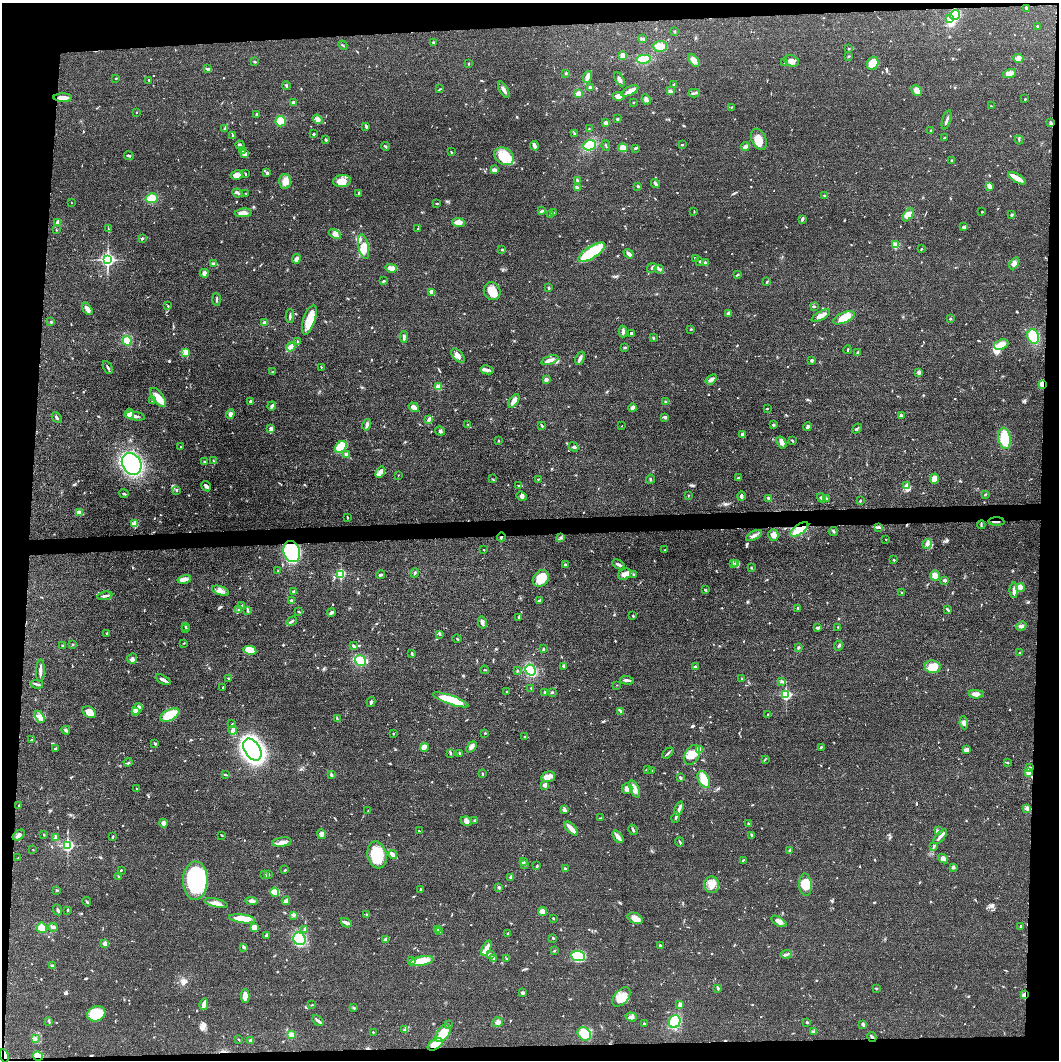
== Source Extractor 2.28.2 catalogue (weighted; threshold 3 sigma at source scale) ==
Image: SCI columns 4-4230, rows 16-4246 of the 4232 x 4261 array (HDU 1 of 3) = the unmasked area's bounding box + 8 px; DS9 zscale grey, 4 x 4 block average (1 PNG px = mean of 4 x 4 image px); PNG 1061 x 1062 px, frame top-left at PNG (2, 3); each listed source drawn as its Kron ellipse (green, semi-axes under 4 px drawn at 4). Shown black and unused: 9% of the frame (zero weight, under 3 of 4 exposures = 1% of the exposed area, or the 3 px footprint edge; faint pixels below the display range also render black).
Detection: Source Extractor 2.28.2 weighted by HDU 2 'WHT'. Background 0.0571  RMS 0.0052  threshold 0.0235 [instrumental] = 3 sigma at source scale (4.5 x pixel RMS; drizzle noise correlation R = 1.50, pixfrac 1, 0.05/0.05 arcsec/px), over >= 5 px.
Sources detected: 840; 4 inside a brighter object's white glare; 3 cosmic-ray / hot-pixel residue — neither listed nor drawn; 16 coinciding with a brighter row at this scale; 40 inside a brighter listed object's ellipse — not listed separately; of the other 777, all 500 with FLUX_AUTO >= 1.71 (the completeness limit of this list) listed and drawn (277 fainter detections not listed), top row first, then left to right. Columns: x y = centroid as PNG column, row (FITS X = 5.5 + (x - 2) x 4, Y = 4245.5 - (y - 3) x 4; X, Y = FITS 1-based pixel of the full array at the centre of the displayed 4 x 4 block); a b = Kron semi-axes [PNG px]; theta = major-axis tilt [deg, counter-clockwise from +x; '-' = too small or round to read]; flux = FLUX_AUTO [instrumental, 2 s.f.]
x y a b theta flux
1027 8 3 3 - 7.9
955 15 5 4 - 65
949 19 3 3 - 9.2
1037 26 2 2 - 2.6
675 32 3 2 - 2.3
643 39 3 2 - 6.7
433 43 4 2 - 3.5
343 45 5 2 - 3
660 46 7 5 1 29
849 49 2 2 - 2
623 55 3 2 - 21
848 57 3 2 - 1.7
1018 58 5 4 - 12
643 59 7 4 9 47
694 60 7 4 -53 19
792 61 7 5 -20 20
255 62 2 2 - 3.4
785 62 3 2 - 4.1
873 63 7 5 65 68
468 64 2 2 - 2
208 69 3 2 - 6
566 73 2 2 - 3.7
1010 74 7 3 14 20
587 77 6 3 73 15
116 78 3 2 - 1.8
620 79 8 2 -59 9.3
149 80 3 2 - 2.2
674 84 3 2 - 2.8
286 86 4 2 - 3.2
590 88 3 2 - 7.5
440 89 3 2 - 2.5
504 90 9 3 -59 11
916 90 6 4 -48 21
630 91 9 4 27 15
670 91 3 3 - 5.4
578 93 3 2 - 13
694 93 6 2 2 5.6
618 96 6 4 -6 15
63 98 9 3 0 24
646 99 5 3 - 7.9
1025 99 2 2 - 2.1
293 102 3 2 - 7.9
633 103 2 2 - 1.8
991 106 2 2 - 2.6
731 107 2 2 - 2.1
136 112 2 2 - 2.3
256 114 3 2 - 4.1
318 119 5 3 - 8.3
617 119 2 2 - 4.9
947 120 10 2 73 8
281 121 5 5 - 58
606 123 4 3 - 12
1050 123 3 2 - 4.6
366 126 3 2 - 8.1
225 128 3 2 - 1.9
589 129 2 2 - 1.8
931 131 2 2 - 11
574 133 3 2 - 3.1
313 134 2 2 - 10
233 136 4 2 - 2.9
944 138 3 2 - 2
759 139 11 7 -67 34
326 140 3 3 - 3.2
1019 140 4 2 - 2.6
682 144 4 2 - 2.6
240 145 5 3 - 5.6
590 145 6 5 - 55
385 146 4 2 - 3.6
534 146 4 2 - 16
606 146 5 2 - 2.5
745 147 4 3 - 16
623 148 5 4 - 32
636 148 4 2 - 4.4
243 151 3 2 - 3.4
451 152 2 2 - 2.6
245 154 4 3 - 5.6
129 156 5 2 - 3.8
504 156 10 8 -32 64
952 160 2 2 - 7.3
494 170 3 2 - 19
245 173 3 2 - 2.3
267 173 3 2 - 6.1
237 175 6 4 10 19
1017 178 10 3 -30 35
285 181 7 6 - 24
342 181 9 6 7 40
577 181 4 2 - 5.9
655 183 4 2 - 10
638 186 2 2 - 12
989 186 4 3 - 13
577 188 3 3 - 5
237 193 5 2 - 4.9
246 193 2 2 - 3.4
358 193 3 2 - 2.9
825 196 2 2 - 11
152 198 6 5 - 31
71 203 2 2 - 2.3
437 203 2 2 - 3.2
542 211 4 2 - 4.5
554 212 2 2 - 2.5
694 212 2 2 - 2
982 212 2 2 - 2.2
243 213 8 4 6 17
550 214 2 2 - 4.7
908 215 7 4 56 25
1012 215 2 2 - 3.9
802 219 4 2 - 6.6
58 222 3 2 - 4.5
458 222 6 4 -6 22
964 227 3 2 - 3.2
108 229 2 2 - 2
418 229 3 2 - 2.2
56 230 2 2 - 2.1
335 234 7 2 -29 8.1
142 238 2 2 - 6.4
896 245 2 2 - 140
363 247 12 5 -78 30
921 249 2 2 - 3.2
502 250 3 2 - 1.9
592 252 15 6 32 160
629 254 5 2 - 13
696 258 3 2 - 4.4
296 259 5 3 - 13
108 260 2 2 - 960
700 261 2 2 - 8
213 263 4 2 - 5.7
705 263 4 3 - 4.4
1014 263 7 4 58 13
391 268 6 3 -15 29
652 268 5 2 - 3.8
659 269 4 2 - 6.5
204 273 4 4 - 7.7
737 275 3 2 - 4.6
384 281 4 2 - 3.1
767 282 2 2 - 3.2
549 288 3 2 - 3.7
492 291 9 8 - 40
432 292 3 2 - 20
216 299 6 2 -88 4.5
168 306 2 2 - 2.4
814 306 3 2 - 2.2
87 309 7 3 -54 19
728 314 3 3 - 12
290 316 7 2 90 5.5
821 316 10 3 30 28
844 318 11 5 23 43
950 319 2 2 - 8
309 320 15 6 72 57
51 322 2 2 - 11
265 323 3 3 - 17
691 329 3 2 - 2.2
623 332 6 2 90 10
631 333 2 2 - 9.5
1033 336 7 5 -69 82
404 337 5 2 - 6.4
653 338 3 2 - 3.4
127 341 5 4 - 29
298 342 3 2 - 4
1001 344 7 5 21 36
291 347 5 2 - 39
624 348 3 2 - 3.5
848 350 4 2 - 3.7
185 352 4 3 - 9.1
858 353 3 2 - 7.1
458 356 8 5 -47 17
580 358 7 3 68 9.4
550 360 9 4 20 14
812 360 3 2 - 5.8
108 367 7 2 -62 4.8
321 367 2 2 - 1.9
487 370 7 3 -11 10
273 372 2 2 - 2.7
919 372 2 2 - 40
546 379 2 2 - 29
711 379 6 3 37 13
1042 384 4 3 - 14
439 387 2 2 - 97
158 397 11 5 -54 38
153 401 3 2 - 2.7
251 401 3 2 - 5.7
514 401 7 4 55 17
666 401 3 2 - 4.5
272 406 4 2 - 7.4
414 407 6 3 -35 19
633 408 4 3 - 12
767 409 2 2 - 1.8
129 414 5 4 - 18
230 414 5 4 - 9.7
135 416 10 2 -9 18
901 416 3 2 - 11
57 417 5 2 - 5.6
665 417 2 2 - 19
429 419 3 2 - 4.8
367 425 6 3 76 9.6
468 425 3 2 - 2.4
773 425 3 3 - 3.8
542 426 3 2 - 2.8
622 426 2 2 - 2.3
808 426 4 3 - 6.2
271 428 4 3 - 8.4
857 428 5 2 - 4.6
440 431 5 2 - 4.9
742 435 4 3 - 10
1005 438 11 6 -80 74
792 440 4 2 - 2.3
499 441 2 2 - 3
781 442 6 4 -57 17
180 447 2 2 - 2
341 447 7 4 48 86
574 447 5 2 - 4.3
346 454 3 2 - 8
205 461 3 2 - 2.9
214 461 2 2 - 1.9
132 464 11 9 -58 510
380 472 6 2 58 8.8
398 475 2 2 - 2.2
738 478 3 2 - 5
493 479 3 2 - 2.1
539 479 3 2 - 2
650 479 4 2 - 3.1
934 479 5 4 - 25
206 486 5 3 - 7.2
519 486 3 2 - 3.9
907 486 4 2 - 5.2
177 490 3 2 - 2.9
124 494 5 2 - 4.4
985 494 3 2 - 2.3
521 496 5 3 - 7.1
688 496 3 2 - 1.8
741 496 5 3 - 7.6
768 498 3 2 - 4.1
821 498 5 3 - 7
826 499 4 2 - 4.1
860 500 2 2 - 5.4
79 512 4 2 - 29
347 518 3 2 - 2.3
996 522 8 2 -3 5.3
135 524 2 2 - 110
981 525 4 2 - 3.8
878 527 3 2 - 3.7
799 529 10 5 36 77
833 531 4 2 - 4.5
754 535 9 3 28 11
773 535 5 5 - 17
501 537 4 2 - 4.6
561 538 3 2 - 3
886 539 2 2 - 4.6
927 544 5 4 - 9.8
484 550 2 2 - 1.8
665 550 3 2 - 2.9
292 551 11 8 -71 590
894 560 3 2 - 1.9
733 563 2 2 - 1.8
618 564 6 2 -26 8.1
736 564 3 2 - 7.2
565 565 3 2 - 3.3
751 567 3 2 - 2
278 571 3 2 - 2.2
415 573 4 2 - 3.8
341 574 2 2 - 260
625 574 7 5 30 14
634 574 2 2 - 5.4
381 575 5 2 - 4.3
935 576 5 5 - 18
541 578 9 7 52 63
184 579 7 3 13 11
945 580 2 2 - 23
1020 588 4 3 - 6.9
705 590 4 2 - 4.2
1014 590 8 2 89 13
220 591 9 4 -19 14
293 592 3 2 - 4.2
902 593 2 2 - 2.9
105 596 7 2 9 9.6
539 600 3 2 - 3
291 601 3 2 - 8.7
241 606 3 2 - 2.2
798 608 3 2 - 2.5
947 609 4 2 - 4.1
239 610 4 2 - 4.5
247 610 3 2 - 2.9
299 612 3 2 - 3.6
331 613 4 2 - 9.2
633 616 3 2 - 3.8
519 617 3 2 - 3.3
292 621 5 2 - 5.3
482 623 6 3 -77 9.4
185 626 3 2 - 2
1021 626 5 3 - 8.1
838 627 2 2 - 1.8
818 628 4 2 - 9.4
186 629 2 2 - 2.5
107 633 3 2 - 3.3
440 634 4 2 - 3.7
457 639 4 2 - 2.6
184 643 2 2 - 1.8
62 645 3 2 - 2.2
72 645 2 2 - 1.8
353 646 3 2 - 6.2
838 646 5 2 - 4.1
544 648 4 2 - 3.5
798 648 2 2 - 4.2
250 650 6 4 -13 44
1019 653 2 2 - 1.8
412 654 4 2 - 3
132 658 5 5 - 9.6
360 661 6 5 - 58
564 666 3 2 - 5.7
695 667 3 2 - 3.8
933 667 8 6 -9 44
484 670 4 2 - 2.5
530 670 6 5 - 88
40 671 11 2 88 14
517 671 3 2 - 2.6
742 678 3 2 - 2.5
228 679 3 2 - 2.5
163 680 8 2 -29 15
627 680 7 2 -2 9
781 681 3 2 - 3.7
37 684 6 2 -14 6.6
617 685 2 2 - 1.7
223 688 3 2 - 2.9
531 688 2 2 - 1.8
506 692 2 2 - 1.8
545 692 2 2 - 2.4
552 692 3 2 - 5.5
976 694 7 3 -2 15
786 695 2 2 - 380
451 700 19 4 -19 100
371 702 5 2 - 4.9
137 709 6 4 50 15
135 711 3 3 - 15
621 711 4 2 - 4.6
89 712 7 5 -33 26
170 715 10 5 27 83
768 715 2 2 - 10
40 717 6 4 -59 15
337 718 3 2 - 2.4
964 723 6 4 -83 11
232 724 2 2 - 2.2
66 730 4 2 - 5
233 730 4 2 - 4.9
393 733 3 2 - 1.9
485 733 2 2 - 2.3
525 737 3 2 - 1.7
31 740 2 2 - 2.3
155 744 3 2 - 4.1
424 747 4 3 - 7.3
471 747 6 4 51 12
821 747 3 2 - 3.4
55 749 3 2 - 3.5
252 750 12 7 -58 1200
699 750 2 2 - 64
966 750 4 3 - 16
451 753 3 2 - 2.5
459 753 3 2 - 2.5
668 753 6 2 44 5.2
692 755 10 7 58 48
765 759 3 2 - 1.9
128 762 4 2 - 2.9
1007 763 3 2 - 2.6
1029 768 3 2 - 4.7
647 769 3 2 - 4.6
652 771 3 2 - 2.5
1028 772 2 2 - 75
483 774 3 2 - 3.4
225 775 2 2 - 2.1
331 775 2 2 - 6.6
548 777 7 5 13 16
680 778 3 2 - 4.6
704 779 9 5 -65 52
545 785 3 3 - 11
136 788 2 2 - 2.1
627 789 5 5 - 16
635 789 9 3 -65 19
19 805 3 2 - 2.3
679 808 7 2 68 9.2
1027 808 2 2 - 1.7
564 809 2 2 - 2.6
368 811 2 2 - 1.8
601 818 3 2 - 2.5
676 818 5 2 - 4.7
466 821 5 4 - 11
474 821 3 2 - 3.3
164 823 4 4 - 14
748 824 2 2 - 4
571 829 8 3 -47 28
633 830 5 2 - 4.6
419 831 3 2 - 2
938 831 4 2 - 5
321 834 5 4 - 8.1
19 835 7 4 38 11
44 835 2 2 - 1.9
222 835 2 2 - 2
752 835 3 2 - 4.6
113 836 3 2 - 2.4
940 836 9 2 49 14
618 837 7 2 -52 19
55 838 3 2 - 2.7
282 842 10 4 7 18
680 842 4 2 - 3.8
67 845 2 2 - 540
934 846 3 2 - 2.5
33 850 2 2 - 1.7
790 851 3 2 - 3.4
393 854 5 2 - 21
377 855 13 9 -80 100
18 858 2 2 - 1.7
943 859 5 4 - 12
743 860 4 2 - 3.1
523 862 3 2 - 11
525 865 2 2 - 2.4
537 866 3 2 - 2.9
953 867 4 3 - 4
565 869 3 2 - 6.5
121 870 2 2 - 2.7
285 870 3 2 - 2.9
265 875 4 2 - 4.2
269 875 2 2 - 3.9
119 877 4 2 - 3.5
511 877 3 2 - 6.9
195 881 19 12 88 330
712 885 8 7 - 28
805 885 11 6 -87 46
499 887 2 2 - 6.1
57 890 2 2 - 1.9
421 890 3 2 - 2.3
275 892 5 3 - 11
252 901 6 3 -5 10
286 901 4 3 - 9.4
87 902 4 2 - 4
216 903 12 3 -13 18
58 910 5 2 - 6.5
67 910 2 2 - 4.3
543 911 4 4 - 18
293 915 4 3 - 5
367 915 3 2 - 5.1
553 918 2 2 - 3.2
635 918 8 5 -26 27
242 919 13 4 -7 57
779 921 8 3 -32 18
346 923 6 3 -27 8.7
1021 926 3 2 - 2.8
53 927 5 2 - 8
42 928 5 4 - 29
254 928 4 3 - 31
305 929 3 2 - 2.5
438 930 3 2 - 3.7
440 932 2 2 - 1.9
508 933 2 2 - 8.3
266 935 3 2 - 5.6
553 938 2 2 - 3.9
299 939 6 6 - 140
385 940 3 3 - 8.2
105 943 2 2 - 75
660 945 3 2 - 3.5
243 947 3 3 - 4.3
486 948 8 2 66 31
554 951 3 2 - 2.2
490 954 2 2 - 3
786 954 6 2 10 6.3
578 956 7 5 -6 130
494 958 2 2 - 2.9
506 959 3 2 - 2
411 960 4 3 - 5.4
421 961 12 4 11 80
52 966 3 2 - 8.5
718 988 3 2 - 4.2
877 988 3 2 - 3
523 993 3 3 - 8.1
1025 994 2 2 - 13
245 996 6 3 90 37
621 997 11 7 49 33
204 1004 6 2 77 21
680 1004 4 3 - 7.4
312 1005 3 2 - 2.1
354 1008 3 2 - 2.8
96 1014 9 7 23 100
631 1017 6 2 -17 6.3
318 1020 6 2 -42 6.9
49 1021 3 2 - 2.1
498 1022 5 5 - 12
675 1022 7 5 64 72
807 1022 2 2 - 9.7
644 1024 2 2 - 3.9
862 1024 3 3 - 4.6
448 1025 3 2 - 3.2
404 1030 2 2 - 2.3
373 1032 2 2 - 4.4
814 1032 3 2 - 4.1
443 1033 10 6 55 95
584 1034 7 6 - 68
292 1035 2 2 - 110
872 1037 5 2 - 5.7
35 1039 3 2 - 4
239 1040 2 2 - 1.8
251 1040 3 3 - 5.6
435 1044 8 5 30 49
4 1056 7 3 -75 8.9
38 1056 5 4 - 28
Overlapping masked pixels (flux is a lower limit): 10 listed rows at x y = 1042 384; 996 522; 799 529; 501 537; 292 551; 1025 994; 872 1037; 435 1044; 4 1056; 38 1056
Diffuse or blended objects may show on this block-average render without a row.